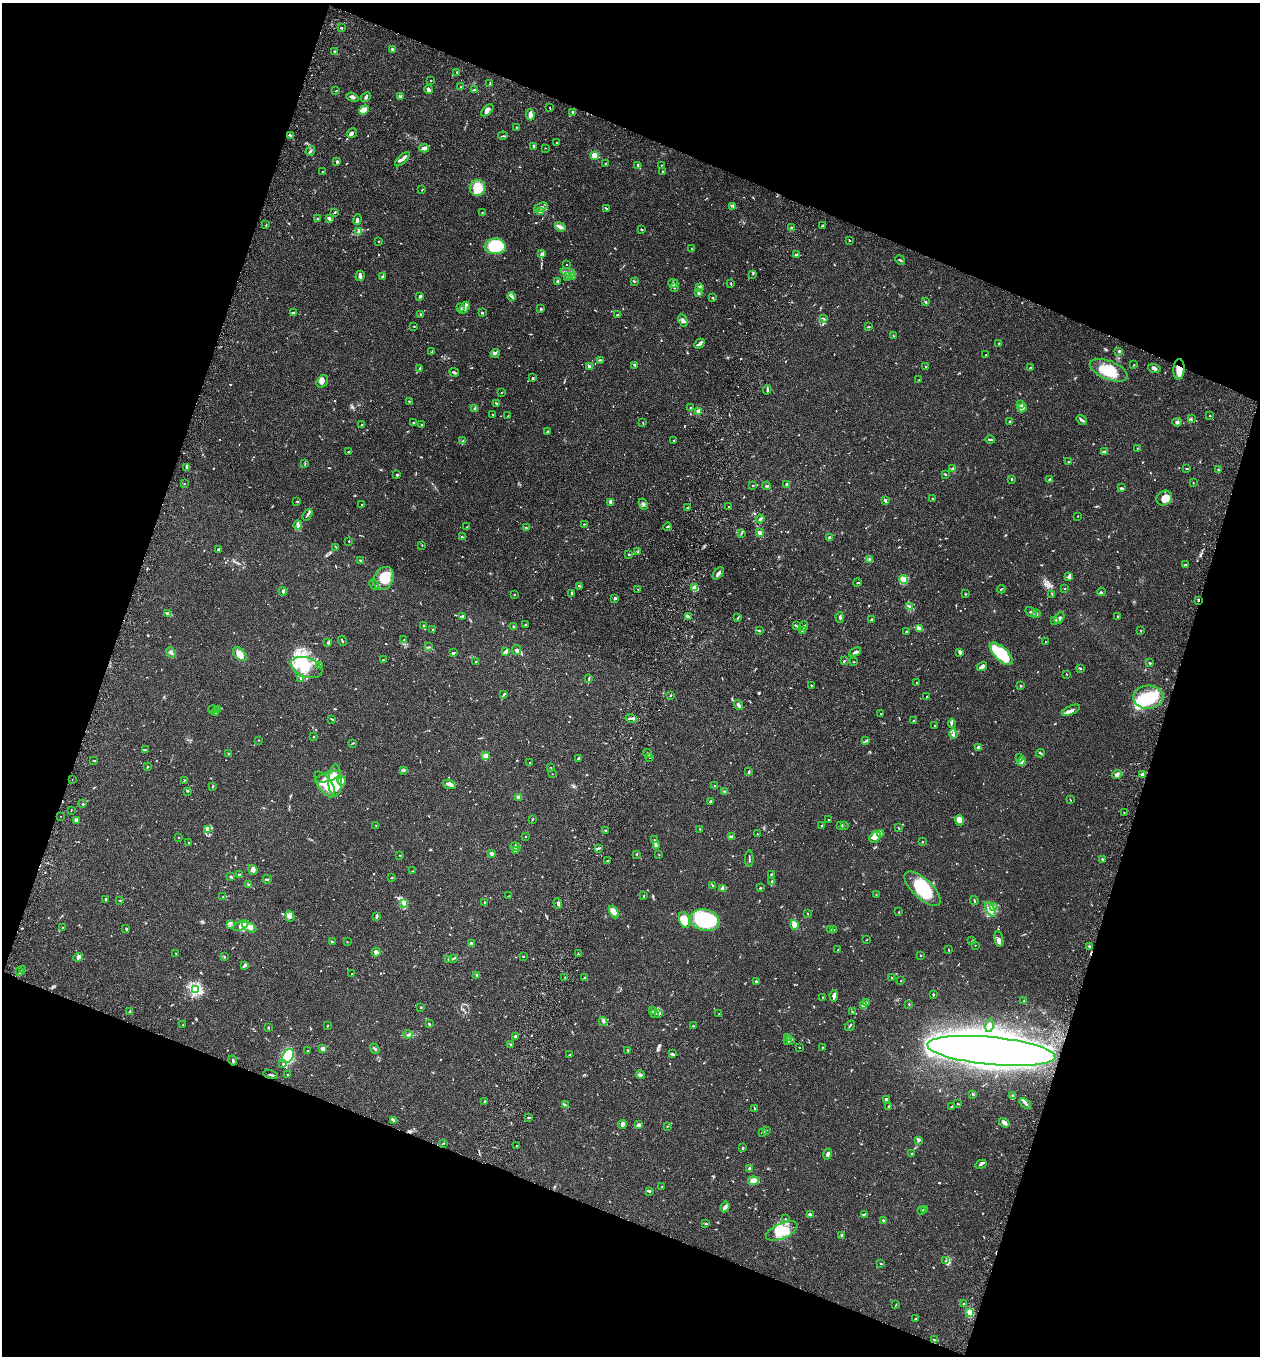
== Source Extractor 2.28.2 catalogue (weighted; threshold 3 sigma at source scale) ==
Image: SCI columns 192-5222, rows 27-5440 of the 5543 x 5465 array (HDU 1 of 3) = the unmasked area's bounding box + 8 px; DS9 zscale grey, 4 x 4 block average (1 PNG px = mean of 4 x 4 image px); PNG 1262 x 1358 px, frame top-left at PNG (2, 3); each listed source drawn as its Kron ellipse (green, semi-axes under 4 px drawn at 4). Shown black and unused: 39% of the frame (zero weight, under 3 of 6 exposures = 3% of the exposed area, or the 3 px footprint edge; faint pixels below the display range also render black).
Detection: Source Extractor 2.28.2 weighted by HDU 2 'WHT'. Background 0.0173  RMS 0.0019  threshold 0.00795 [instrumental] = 3 sigma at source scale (4.09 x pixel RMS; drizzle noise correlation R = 1.36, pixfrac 0.8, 0.05/0.05 arcsec/px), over >= 5 px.
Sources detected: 1033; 10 too faint to see at this stretch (4 x 4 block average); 16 inside a brighter object's white glare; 1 cosmic-ray / hot-pixel residue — neither listed nor drawn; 43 coinciding with a brighter row at this scale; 58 inside a brighter listed object's ellipse — not listed separately; of the other 905, all 500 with FLUX_AUTO >= 0.533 (the completeness limit of this list) listed and drawn (405 fainter detections not listed), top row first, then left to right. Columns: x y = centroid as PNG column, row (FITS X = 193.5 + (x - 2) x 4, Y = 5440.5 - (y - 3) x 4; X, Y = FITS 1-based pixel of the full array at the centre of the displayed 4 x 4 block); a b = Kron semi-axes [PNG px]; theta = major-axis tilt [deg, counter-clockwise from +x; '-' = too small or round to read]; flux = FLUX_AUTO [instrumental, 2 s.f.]
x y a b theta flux
341 28 2 2 - 1.3
393 49 2 2 - 11
335 52 4 2 - 2.1
457 72 3 2 - 0.74
431 80 2 2 - 0.53
490 84 2 2 - 0.72
461 87 3 2 - 1
429 90 4 3 - 3.3
474 90 3 2 - 1.3
336 91 2 2 - 0.61
352 97 6 2 -19 3.3
366 97 5 3 - 1.8
400 97 4 3 - 1.9
550 108 3 2 - 0.54
364 110 5 2 - 2
487 110 8 3 45 4.1
573 112 3 2 - 2
530 115 5 2 - 8.2
517 128 2 2 - 0.95
352 133 5 3 - 2.2
291 135 3 2 - 1
503 136 5 2 - 1.1
557 143 2 2 - 0.66
534 147 3 2 - 2.7
424 148 5 3 - 2.8
545 148 2 2 - 0.67
310 151 5 2 - 2
594 155 2 2 - 46
402 159 9 2 44 4.6
337 161 2 2 - 2.3
605 164 3 2 - 0.54
661 165 2 2 - 0.57
638 166 2 2 - 0.96
322 171 2 2 - 0.67
663 172 4 3 - 1.7
477 188 8 8 - 30
422 190 3 2 - 0.57
733 206 3 2 - 0.95
541 207 7 3 21 2.9
607 209 2 2 - 0.77
540 212 3 2 - 1.2
334 213 3 2 - 1
482 213 2 2 - 0.84
329 218 3 2 - 3.9
318 219 3 2 - 1.3
357 220 5 3 - 2.9
266 225 2 2 - 0.81
823 225 4 2 - 0.93
560 227 6 3 -24 4.1
792 228 2 2 - 3.5
642 229 2 2 - 5
359 232 3 2 - 1.5
849 240 2 2 - 0.89
378 241 2 2 - 1.7
495 246 10 8 -2 55
691 249 2 2 - 0.59
542 254 3 2 - 1.2
797 255 3 2 - 2.5
900 260 5 2 - 1.7
567 264 2 2 - 0.55
568 273 7 2 -11 2.5
753 274 2 2 - 0.67
360 276 5 4 - 2.9
383 276 3 2 - 0.61
567 276 2 2 - 0.59
573 276 3 2 - 0.53
634 281 2 2 - 1
558 282 4 3 - 1.9
673 283 5 3 - 2.1
731 284 3 2 - 0.63
699 287 4 2 - 1.8
674 288 2 2 - 0.57
698 293 3 3 - 1.3
420 296 3 2 - 1.7
511 297 4 3 - 1.9
712 297 2 2 - 0.92
925 302 2 2 - 0.92
460 308 3 2 - 0.6
464 308 6 3 56 3.2
541 309 3 2 - 1.1
293 313 3 2 - 1.5
482 313 2 2 - 1.8
421 314 2 2 - 1.6
618 315 3 2 - 1.7
823 318 3 2 - 0.89
683 321 6 3 -65 3.5
414 327 2 2 - 0.64
869 327 3 2 - 0.97
893 335 2 2 - 0.58
699 344 6 3 44 3
999 344 2 2 - 1.2
1119 351 3 2 - 0.99
432 352 3 2 - 0.81
495 353 5 2 - 1.3
986 355 2 2 - 1
600 360 3 2 - 0.89
635 365 3 2 - 1.5
1134 365 3 2 - 0.85
589 366 3 2 - 1.9
925 367 2 2 - 0.9
420 368 3 2 - 1
1030 368 3 2 - 0.75
1154 368 6 3 -17 2.8
1179 369 10 5 87 12
1109 370 20 9 -22 32
454 372 5 2 - 2.1
532 378 3 2 - 0.97
919 380 2 2 - 0.59
322 381 7 5 50 4.1
767 390 4 2 - 2.1
501 392 3 2 - 0.63
409 401 2 2 - 1.3
497 403 4 2 - 1.3
1020 404 3 2 - 1.6
475 408 3 2 - 1.8
691 408 2 2 - 1
1022 408 5 4 - 7
699 412 3 2 - 16
492 414 2 2 - 0.54
507 416 3 2 - 0.6
1210 416 2 2 - 0.72
1191 418 3 2 - 0.8
1082 420 6 2 -36 2.7
1009 422 2 2 - 0.61
1177 422 5 3 - 1.9
414 423 2 2 - 1.8
643 423 2 2 - 0.69
362 425 2 2 - 1.6
422 425 3 2 - 0.89
547 432 3 2 - 1.9
990 440 5 2 - 1.5
463 441 2 2 - 0.83
673 441 2 2 - 0.79
1137 448 2 2 - 0.7
349 451 3 2 - 0.56
1105 452 2 2 - 3.9
1069 462 3 2 - 1.1
305 464 4 2 - 1
187 467 4 2 - 2.7
953 468 3 2 - 1.3
1187 469 4 2 - 0.82
1218 469 3 2 - 0.78
946 474 2 2 - 0.57
397 475 2 2 - 1.4
1012 479 3 2 - 0.94
1049 479 3 2 - 1
1193 483 2 2 - 0.56
184 484 2 2 - 0.59
787 484 2 2 - 3.2
753 486 2 2 - 1
767 486 4 2 - 1.5
1121 488 3 2 - 2.7
933 498 2 2 - 0.83
1164 498 8 7 - 9.9
885 500 4 3 - 1.6
297 501 2 2 - 0.87
611 502 3 3 - 5.5
643 504 6 2 -63 1.7
361 505 2 2 - 0.68
687 507 2 2 - 1.1
729 507 2 2 - 0.65
308 515 6 2 55 2.1
1078 516 2 2 - 0.58
760 519 4 2 - 2.7
584 524 2 2 - 0.56
298 525 4 4 - 3.1
467 527 2 2 - 0.65
667 527 4 2 - 1
526 528 3 2 - 1.1
741 533 3 2 - 1
760 533 3 2 - 3.6
462 537 3 2 - 1.3
829 538 4 2 - 2.4
349 541 2 2 - 0.93
422 545 2 2 - 0.61
336 547 3 2 - 0.62
218 549 2 2 - 1.8
637 552 2 2 - 0.56
629 554 2 2 - 1.2
869 559 4 2 - 0.89
361 561 3 2 - 1
1185 565 4 2 - 1.1
718 573 7 2 52 3.8
1068 577 4 3 - 1.9
384 579 12 9 61 25
904 580 5 4 - 4.3
857 583 4 2 - 0.71
374 585 5 2 - 1.1
579 586 4 2 - 1.1
695 588 3 3 - 15
638 589 3 2 - 0.68
1001 589 4 2 - 0.73
1065 589 2 2 - 0.56
283 591 4 3 - 2.1
1101 592 4 2 - 1.8
571 593 4 2 - 0.72
514 594 2 2 - 0.65
965 594 2 2 - 0.7
1052 594 4 2 - 0.89
615 598 2 2 - 2
1198 600 3 2 - 1.5
910 607 3 2 - 1.3
1031 612 6 3 -35 2.7
167 613 4 2 - 0.83
1037 613 3 2 - 0.87
463 616 3 2 - 1.1
689 616 2 2 - 1.2
840 617 5 2 - 2.1
1117 617 3 2 - 1
738 618 3 2 - 1.1
1059 618 6 4 59 3.1
871 620 2 2 - 1.5
1054 621 3 2 - 0.99
525 624 2 2 - 0.69
424 625 2 2 - 0.79
513 626 2 2 - 0.65
796 626 2 2 - 0.67
803 626 5 2 - 0.85
919 629 4 2 - 14
433 630 2 2 - 1.3
802 630 3 2 - 1.7
1141 630 3 2 - 0.56
759 631 4 2 - 1.1
907 631 3 2 - 0.75
404 640 3 2 - 0.67
342 641 5 2 - 1.2
1046 642 3 2 - 0.58
328 643 3 3 - 1.6
429 647 3 2 - 1.1
516 650 5 4 - 2.6
171 652 5 2 - 1.9
505 652 4 2 - 7.1
855 652 6 2 27 2.1
960 652 4 3 - 2.6
453 653 3 2 - 1.6
240 654 8 5 -45 8.3
1001 654 14 6 -44 55
383 660 2 2 - 1.7
844 661 2 2 - 0.73
476 662 2 2 - 1.6
854 662 2 2 - 0.67
1150 663 3 2 - 1.1
320 665 3 2 - 1.3
306 667 16 9 -20 21
982 667 5 2 - 5.2
1080 669 4 2 - 1
1066 674 2 2 - 1.1
301 678 3 2 - 0.93
589 678 3 2 - 0.81
916 683 2 2 - 1.1
811 685 2 2 - 0.73
1021 686 2 2 - 0.88
504 694 3 2 - 1.6
671 695 2 2 - 1.3
927 697 2 2 - 1.4
1148 697 15 11 3 60
738 705 5 3 - 2.3
213 709 4 3 - 1.8
217 710 3 2 - 1.8
1071 710 10 3 24 4.2
216 712 2 2 - 0.85
881 714 3 2 - 0.6
631 718 6 2 -14 2.5
332 719 3 2 - 0.86
913 721 2 2 - 0.83
952 723 4 2 - 1.3
935 725 2 2 - 1
953 734 4 2 - 1.5
313 737 2 2 - 2
259 740 2 2 - 0.55
866 741 2 2 - 0.58
353 743 3 2 - 0.91
979 747 2 2 - 5.7
145 750 2 2 - 0.55
647 753 5 2 - 1.2
1040 753 4 2 - 1.2
228 754 3 2 - 1.1
486 756 3 2 - 17
1020 757 2 2 - 0.7
578 758 3 2 - 1.8
650 758 2 2 - 0.7
94 761 2 2 - 0.55
1021 762 4 3 - 3.2
530 763 2 2 - 0.89
147 767 3 2 - 1.2
551 767 2 2 - 0.54
404 770 3 3 - 1.6
749 772 4 2 - 1.5
552 774 2 2 - 0.59
1117 775 5 3 - 3.5
1142 775 2 2 - 19
328 777 13 4 18 13
72 779 2 2 - 0.73
184 780 3 2 - 0.59
335 781 16 6 89 24
342 781 4 3 - 2.6
325 784 15 6 -55 13
449 784 7 3 -17 4.7
212 786 3 2 - 1.2
714 786 2 2 - 0.69
188 791 2 2 - 0.75
724 791 3 2 - 0.98
518 797 2 2 - 18
1070 800 3 2 - 0.67
711 801 3 2 - 1.1
83 804 2 2 - 1.4
71 810 2 2 - 0.55
1124 813 2 2 - 0.56
60 816 2 2 - 0.68
532 819 4 2 - 0.88
76 820 4 3 - 2.7
828 820 2 2 - 1.3
959 820 5 4 - 7.2
376 825 2 2 - 0.72
822 825 3 2 - 1.6
844 825 2 2 - 0.61
841 826 3 2 - 2.8
898 828 3 2 - 0.75
700 829 3 2 - 0.61
208 830 3 3 - 4
605 830 2 2 - 0.74
757 834 2 2 - 0.78
881 834 2 2 - 1
525 837 2 2 - 0.54
731 837 3 2 - 5.4
875 837 6 5 - 5.6
179 838 2 2 - 0.61
654 840 2 2 - 0.59
922 842 2 2 - 0.9
188 843 2 2 - 0.58
657 846 3 3 - 2
515 847 5 3 - 2.2
598 848 4 2 - 1.9
516 851 3 2 - 1.6
491 853 2 2 - 15
637 854 3 2 - 0.76
400 855 2 2 - 0.75
659 855 2 2 - 0.62
749 859 8 2 89 1.6
1102 860 3 2 - 1.4
607 861 2 2 - 0.59
253 870 5 4 - 3.4
413 871 3 2 - 0.83
771 874 3 2 - 0.65
240 875 3 2 - 3.2
231 877 2 2 - 2
391 878 2 2 - 1.3
267 879 4 2 - 1.5
771 882 2 2 - 0.59
248 885 3 2 - 1.9
713 885 3 2 - 0.97
723 888 4 2 - 6.4
760 888 2 2 - 1.2
923 889 23 9 -43 47
876 895 3 2 - 0.9
223 896 4 2 - 0.76
508 896 4 2 - 0.54
644 896 2 2 - 0.86
105 899 2 2 - 1.8
120 901 3 2 - 0.64
974 901 4 2 - 1.1
404 903 4 3 - 2
485 903 3 2 - 1.5
558 904 5 2 - 2.2
993 906 3 2 - 0.73
990 909 8 3 -59 4.9
614 912 7 3 -63 4.3
899 912 2 2 - 0.75
807 914 3 2 - 0.57
290 916 6 3 -75 2.3
376 917 4 2 - 1.6
684 920 8 5 -71 15
705 920 15 10 -14 130
230 925 3 2 - 0.93
795 925 5 3 - 13
241 926 8 3 27 4.1
249 927 8 3 -29 6
62 928 3 2 - 0.56
126 929 2 2 - 0.73
831 930 3 2 - 0.66
834 930 3 2 - 0.77
999 939 8 3 -79 4
866 940 2 2 - 0.53
972 941 2 2 - 0.54
332 942 3 2 - 0.78
347 942 2 2 - 0.69
472 943 3 2 - 2.7
975 945 2 2 - 0.65
1089 946 2 2 - 1.3
838 949 2 2 - 0.63
948 950 3 2 - 0.61
376 952 4 3 - 5.8
176 954 2 2 - 0.53
578 954 2 2 - 0.79
920 955 2 2 - 0.67
523 956 2 2 - 0.73
78 957 5 4 - 4
224 957 3 2 - 0.72
453 958 3 2 - 0.84
448 959 2 2 - 0.62
244 965 3 3 - 1.8
23 969 4 2 - 0.97
20 972 2 2 - 2
352 974 2 2 - 0.84
477 975 2 2 - 5.3
565 977 2 2 - 0.64
584 978 4 2 - 1
892 978 3 2 - 0.54
901 980 2 2 - 0.72
756 982 3 2 - 1.7
195 989 2 2 - 210
933 995 2 2 - 1.2
834 996 6 4 80 2.8
823 997 2 2 - 0.63
1024 1000 2 2 - 0.65
867 1003 3 2 - 1.1
909 1004 2 2 - 0.62
864 1005 4 2 - 11
421 1007 2 2 - 1.5
652 1010 3 2 - 0.83
130 1012 4 3 - 1.6
852 1012 2 2 - 0.73
655 1013 3 2 - 1.2
659 1014 3 3 - 1.2
719 1014 2 2 - 0.78
603 1021 4 3 - 1.7
429 1024 3 2 - 1.6
183 1025 2 2 - 1.6
989 1025 7 3 78 3.5
327 1026 3 2 - 0.6
694 1026 2 2 - 0.55
850 1026 6 2 58 1.3
268 1027 3 2 - 0.7
408 1034 4 2 - 1.5
516 1036 2 2 - 0.73
788 1037 4 3 - 2.8
787 1040 2 2 - 0.58
790 1041 3 2 - 0.96
510 1044 2 2 - 0.76
799 1047 2 2 - 0.75
823 1047 2 2 - 0.94
323 1049 2 2 - 27
375 1049 5 2 - 2.4
307 1050 2 2 - 0.55
627 1050 2 2 - 0.79
991 1051 64 14 -6 1200
672 1053 4 3 - 1.5
570 1055 2 2 - 1.6
288 1056 7 5 60 73
233 1061 5 2 - 1.6
283 1064 3 2 - 1.4
287 1074 2 2 - 0.58
271 1075 7 2 -12 1.8
640 1075 4 4 - 2.5
973 1094 4 2 - 0.76
1012 1096 2 2 - 0.95
886 1100 3 2 - 3.3
485 1101 3 2 - 1.4
1025 1103 7 2 -37 2.1
958 1104 2 2 - 0.92
565 1105 3 2 - 1.5
888 1106 3 2 - 0.62
952 1107 3 2 - 0.89
754 1109 3 2 - 0.68
529 1118 4 2 - 0.87
393 1120 4 2 - 1.3
1004 1123 5 3 - 5.7
622 1125 4 3 - 3
639 1125 3 2 - 6.8
667 1126 2 2 - 0.53
766 1130 3 2 - 0.74
762 1132 3 2 - 1.1
918 1141 3 2 - 1.8
443 1143 2 2 - 0.96
516 1146 2 2 - 0.73
743 1148 3 2 - 0.74
911 1153 3 2 - 0.86
828 1154 5 3 - 3.3
981 1164 6 2 28 2
749 1169 4 2 - 0.78
753 1181 5 4 - 6.3
662 1186 2 2 - 0.56
649 1191 3 2 - 1.9
725 1207 5 3 - 4.5
924 1209 3 2 - 1.6
922 1210 2 2 - 0.73
865 1214 3 2 - 1
810 1215 3 2 - 5.1
785 1219 2 2 - 0.75
883 1221 3 2 - 1.4
706 1224 3 2 - 0.86
782 1231 17 7 23 20
842 1236 4 2 - 4.5
946 1261 2 2 - 0.58
881 1264 2 2 - 0.93
963 1303 2 2 - 0.62
896 1305 3 2 - 0.71
970 1313 2 2 - 19
916 1319 3 2 - 0.65
934 1340 3 2 - 0.84
Overlapping masked pixels (flux is a lower limit): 2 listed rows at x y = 1179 369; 1198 600
Diffuse or blended objects may show on this block-average render without a row.